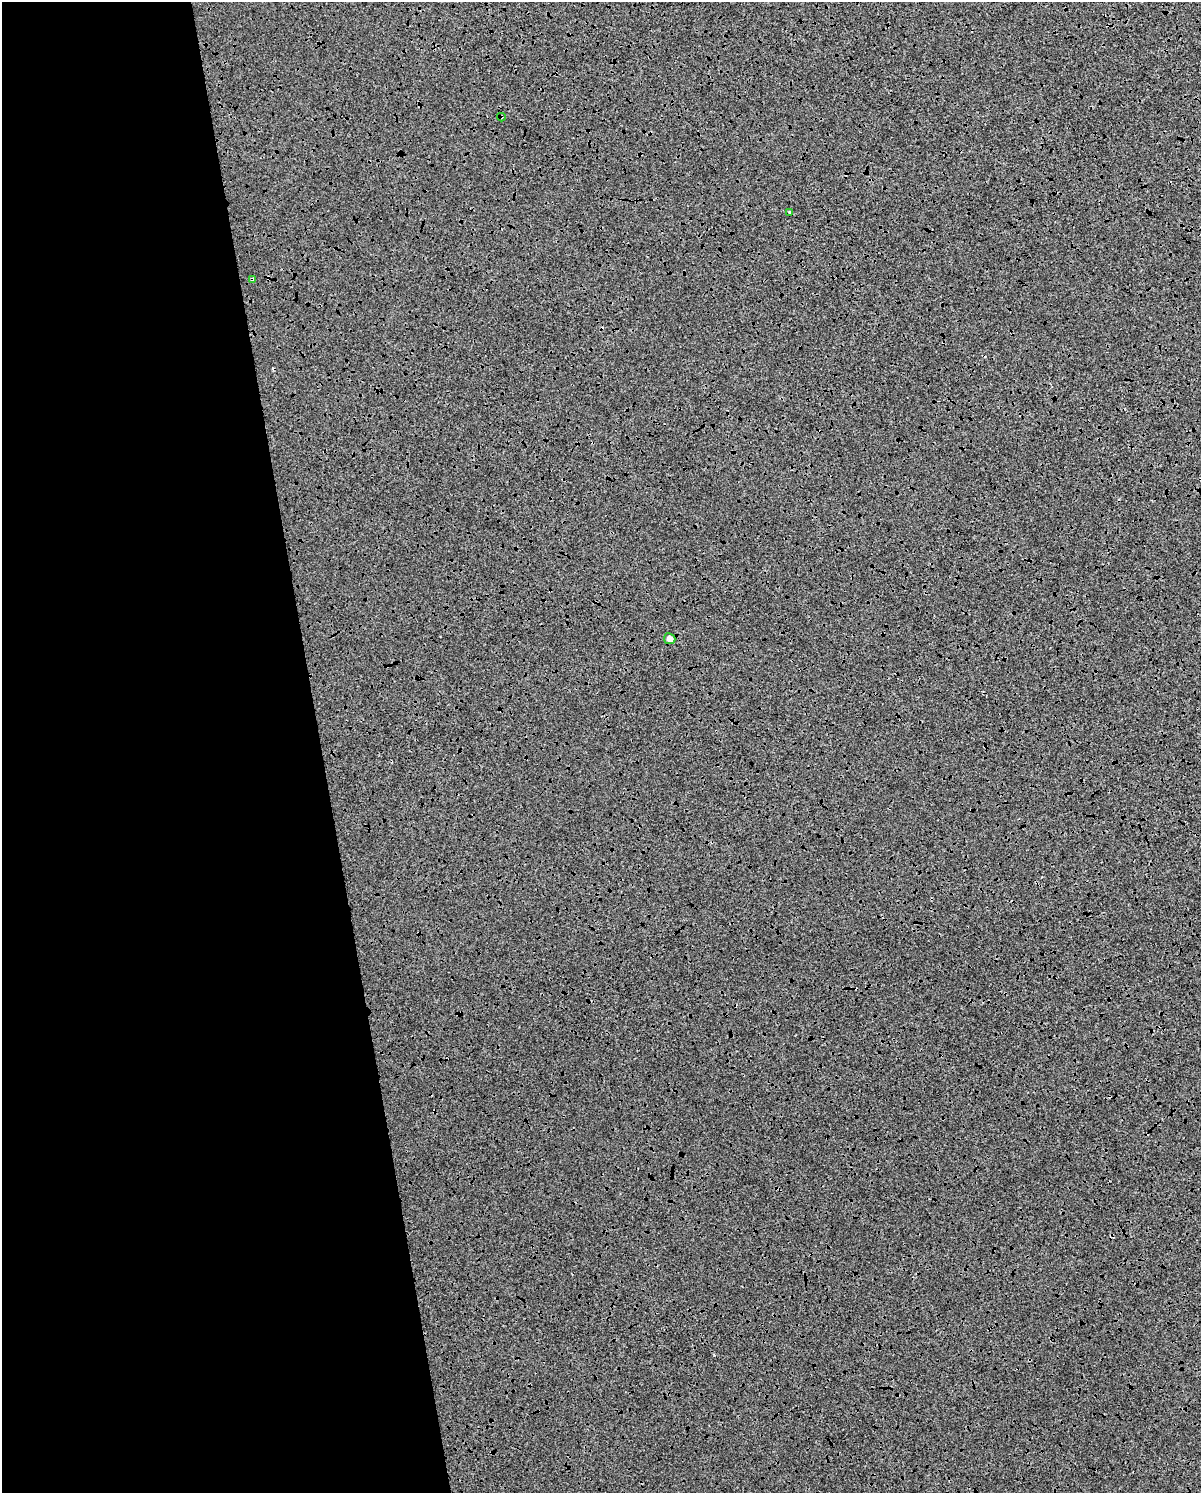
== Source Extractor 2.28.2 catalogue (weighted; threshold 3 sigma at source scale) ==
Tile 5 of 4 x 3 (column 1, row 2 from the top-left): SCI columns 2-1200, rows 1560-3050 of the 4797 x 4565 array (HDU 1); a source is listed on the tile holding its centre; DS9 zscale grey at full resolution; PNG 1203 x 1495 px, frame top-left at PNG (2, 2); each listed source drawn as its Kron ellipse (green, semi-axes under 4 px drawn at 4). Shown black and unused: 28% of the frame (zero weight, under 3 of 4 exposures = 3% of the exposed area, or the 3 px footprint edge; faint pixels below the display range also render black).
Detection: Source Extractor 2.28.2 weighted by HDU 2 'WHT'; one run over the whole footprint, this tile lists its part. Background 6.88e-04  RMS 0.0066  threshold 0.0295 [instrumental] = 3 sigma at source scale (4.5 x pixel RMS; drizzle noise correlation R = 1.50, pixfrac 1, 0.0396/0.0396 arcsec/px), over >= 5 px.
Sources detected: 8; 4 cosmic-ray / hot-pixel residue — neither listed nor drawn; the other 4 listed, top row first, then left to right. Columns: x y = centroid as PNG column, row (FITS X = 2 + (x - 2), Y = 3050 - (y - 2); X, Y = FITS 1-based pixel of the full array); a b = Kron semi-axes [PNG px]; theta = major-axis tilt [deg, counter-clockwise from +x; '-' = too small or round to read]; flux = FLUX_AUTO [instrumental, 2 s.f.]
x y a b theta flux
501 117 4 4 - 0.81
790 212 3 3 - 1.9
252 279 3 3 - 0.88
670 639 6 5 - 3.9
Overlapping masked pixels (flux is a lower limit): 2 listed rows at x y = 501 117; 252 279